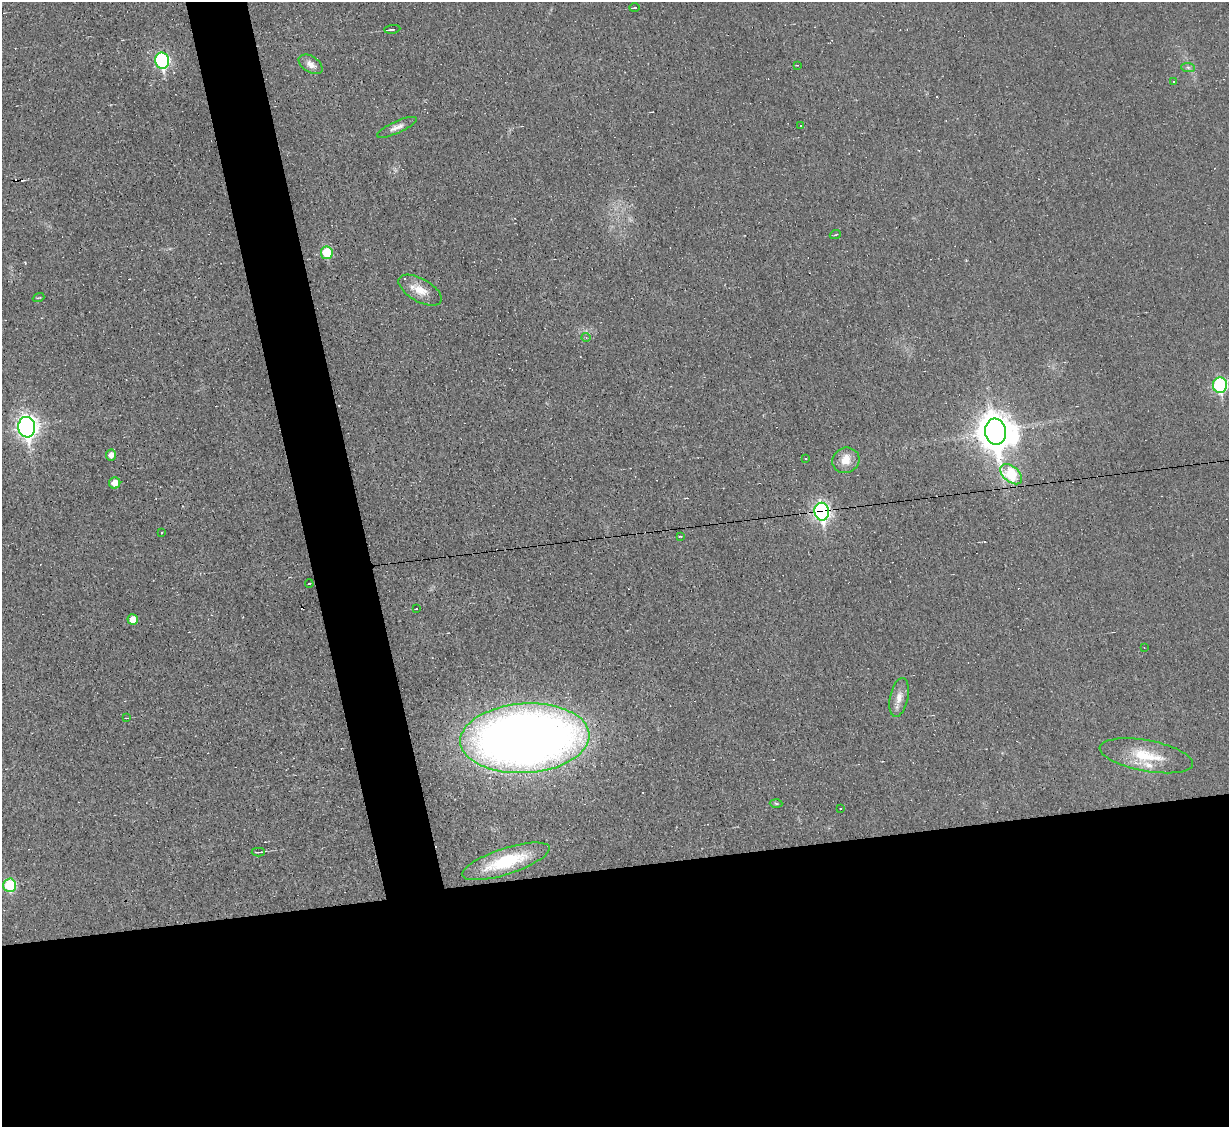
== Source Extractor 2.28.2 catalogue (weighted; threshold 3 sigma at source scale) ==
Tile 15 of 4 x 4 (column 3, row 4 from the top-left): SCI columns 2453-3679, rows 249-1373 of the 4905 x 4883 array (HDU 1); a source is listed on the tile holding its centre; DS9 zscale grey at full resolution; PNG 1231 x 1129 px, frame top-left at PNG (2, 2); each listed source drawn as its Kron ellipse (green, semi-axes under 4 px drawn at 4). Shown black and unused: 27% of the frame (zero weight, under 3 of 4 exposures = <1% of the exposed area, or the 3 px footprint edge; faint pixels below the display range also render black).
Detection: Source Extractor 2.28.2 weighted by HDU 2 'WHT'; one run over the whole footprint, this tile lists its part. Background 0.0225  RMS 0.0042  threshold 0.0189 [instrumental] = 3 sigma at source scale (4.5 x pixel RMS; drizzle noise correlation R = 1.50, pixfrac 1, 0.05/0.05 arcsec/px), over >= 5 px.
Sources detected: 57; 1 inside a brighter object's white glare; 16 cosmic-ray / hot-pixel residue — neither listed nor drawn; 2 inside a brighter listed object's ellipse — not listed separately; the other 38 listed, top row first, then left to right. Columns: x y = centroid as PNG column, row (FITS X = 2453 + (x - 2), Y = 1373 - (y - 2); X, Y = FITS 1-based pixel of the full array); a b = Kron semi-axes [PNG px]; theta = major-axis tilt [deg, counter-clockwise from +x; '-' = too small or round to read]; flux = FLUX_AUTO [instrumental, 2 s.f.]
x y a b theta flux
635 8 5 2 - 0.5
392 29 8 3 8 0.9
162 61 8 7 - 64
311 64 13 8 -33 2.9
797 65 4 2 - 0.3
1188 67 7 4 -2 0.89
1174 82 3 3 - 0.8
800 125 3 3 - 0.62
397 127 21 6 24 2.6
835 235 5 3 - 0.42
327 253 6 6 - 14
420 290 24 11 -30 6.3
39 298 6 2 21 0.36
586 337 4 4 - 0.56
1220 385 8 7 - 48
27 427 10 8 -83 230
995 432 13 10 -84 920
111 455 5 5 - 2.5
806 458 3 3 - 1.5
846 460 14 12 25 5.3
1011 474 13 7 -40 28
115 483 5 5 - 4.6
822 512 9 7 -80 130
162 532 3 2 - 0.3
681 536 3 2 - 0.72
309 584 4 2 - 0.29
416 609 3 2 - 0.24
133 619 5 5 - 4.5
1144 647 3 2 - 0.25
899 697 20 9 78 4.2
126 718 3 2 - 0.33
525 738 64 35 3 510
1146 756 47 15 -10 16
776 803 6 4 -3 0.54
841 808 3 2 - 0.49
258 852 7 2 1 0.79
506 861 46 13 18 24
9 885 7 6 - 25
Overlapping masked pixels (flux is a lower limit): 1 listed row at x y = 822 512
Isophote crosses this tile's border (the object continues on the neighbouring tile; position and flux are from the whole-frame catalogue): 1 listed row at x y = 1220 385